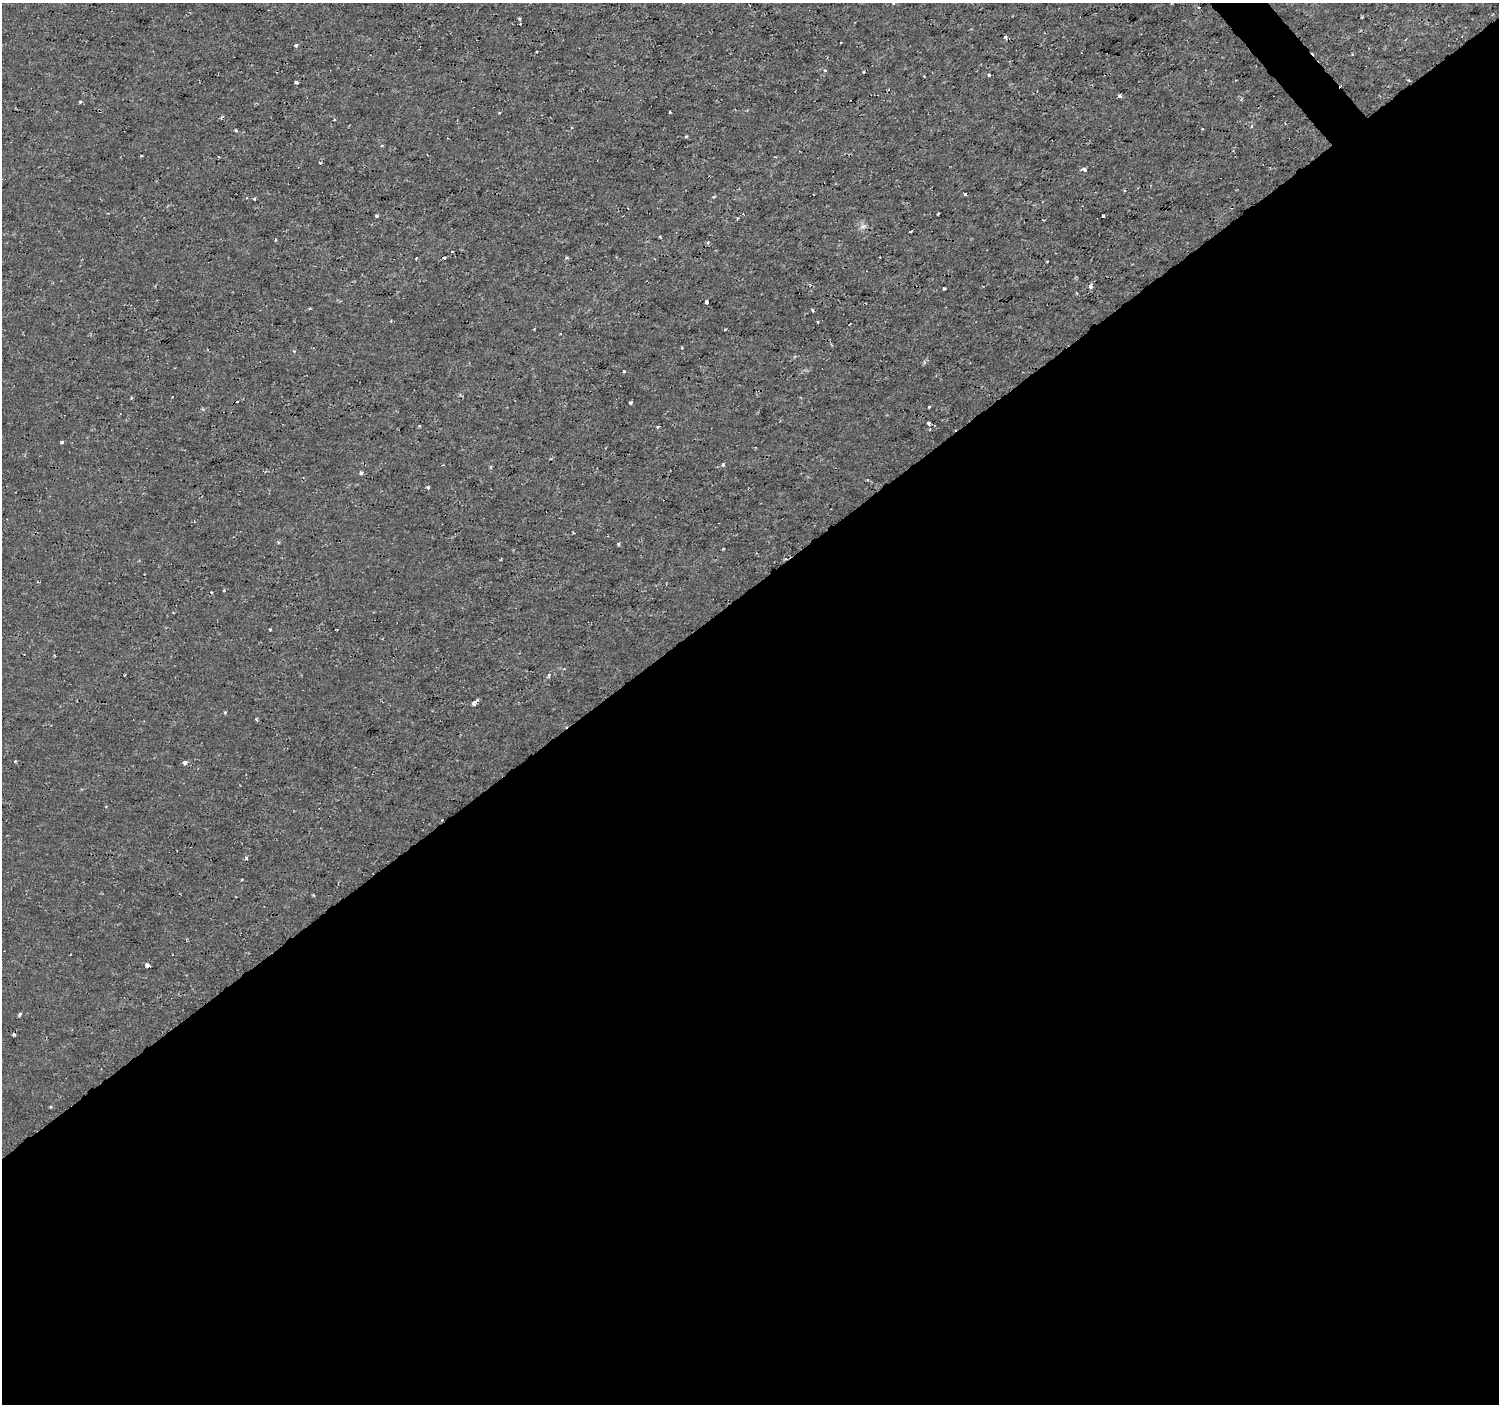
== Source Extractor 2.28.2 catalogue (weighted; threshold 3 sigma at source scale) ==
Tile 15 of 4 x 4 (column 3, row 4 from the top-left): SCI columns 2996-4492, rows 139-1540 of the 5994 x 5944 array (HDU 1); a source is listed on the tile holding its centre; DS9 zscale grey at full resolution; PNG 1501 x 1406 px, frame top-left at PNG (2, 3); no overlay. Shown black and unused: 59% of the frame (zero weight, under 2 of 3 exposures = <1% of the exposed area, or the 3 px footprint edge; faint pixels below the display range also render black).
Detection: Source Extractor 2.28.2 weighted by HDU 2 'WHT'; one run over the whole footprint, this tile lists its part. Background 3.31e-04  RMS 0.0011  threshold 0.00499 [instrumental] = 3 sigma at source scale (4.5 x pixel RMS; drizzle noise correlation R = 1.50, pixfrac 1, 0.0396/0.0396 arcsec/px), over >= 5 px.
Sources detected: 77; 9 cosmic-ray / hot-pixel residue — not listed; the other 68 listed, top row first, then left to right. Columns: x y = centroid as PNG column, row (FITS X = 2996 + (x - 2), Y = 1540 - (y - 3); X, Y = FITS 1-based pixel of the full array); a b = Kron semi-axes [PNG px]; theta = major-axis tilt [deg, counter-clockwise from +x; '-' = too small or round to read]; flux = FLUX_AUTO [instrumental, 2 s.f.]
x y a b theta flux
893 3 4 3 - 0.2
519 19 5 3 - 0.12
1005 37 3 3 - 0.4
296 45 3 3 - 0.65
825 70 3 3 - 0.22
863 72 3 3 - 0.17
989 75 3 3 - 0.64
296 82 4 3 - 0.54
1119 96 4 3 - 0.29
80 102 3 3 - 0.16
670 112 3 3 - 0.18
499 113 3 3 - 0.093
1251 126 5 3 - 0.12
1202 129 3 3 - 0.18
236 130 3 3 - 0.19
686 137 5 3 - 0.11
382 146 3 3 - 0.17
775 157 3 2 - 0.12
320 163 4 3 - 0.11
1084 169 4 3 - 0.53
965 194 3 3 - 0.23
714 197 4 3 - 0.16
254 198 3 3 - 0.47
938 213 3 2 - 0.097
376 216 3 3 - 0.21
1103 216 4 3 - 0.25
737 219 4 2 - 0.097
862 226 8 7 - 0.42
911 231 3 2 - 0.09
660 237 3 3 - 0.25
276 240 3 2 - 0.15
708 242 4 4 - 0.18
452 252 3 2 - 0.13
416 259 3 2 - 0.24
1047 261 3 3 - 0.22
1090 286 5 4 - 0.48
944 288 4 3 - 0.21
707 302 4 3 - 0.46
813 311 3 2 - 0.24
534 329 4 2 - 0.094
725 329 3 2 - 0.12
294 351 4 4 - 0.14
624 371 3 3 - 0.2
131 398 4 3 - 0.13
630 403 3 3 - 0.51
929 407 3 3 - 0.27
929 423 5 4 - 0.19
62 442 3 3 - 0.19
723 464 5 4 - 0.18
361 473 4 3 - 0.49
428 487 3 3 - 0.27
194 522 3 3 - 0.13
618 544 4 3 - 0.17
270 629 3 3 - 0.17
337 629 2 2 - 0.09
548 675 4 4 - 0.31
477 700 4 3 - 0.39
474 704 4 3 - 0.41
225 712 4 4 - 0.11
256 719 4 3 - 0.13
15 761 3 3 - 0.13
185 763 4 4 - 0.53
106 806 4 2 - 0.081
246 858 5 4 - 0.19
147 965 4 3 - 1
20 1014 6 3 65 0.17
13 1035 3 3 - 0.24
51 1107 3 3 - 0.14
Isophote crosses this tile's border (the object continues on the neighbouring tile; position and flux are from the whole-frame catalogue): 1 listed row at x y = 893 3